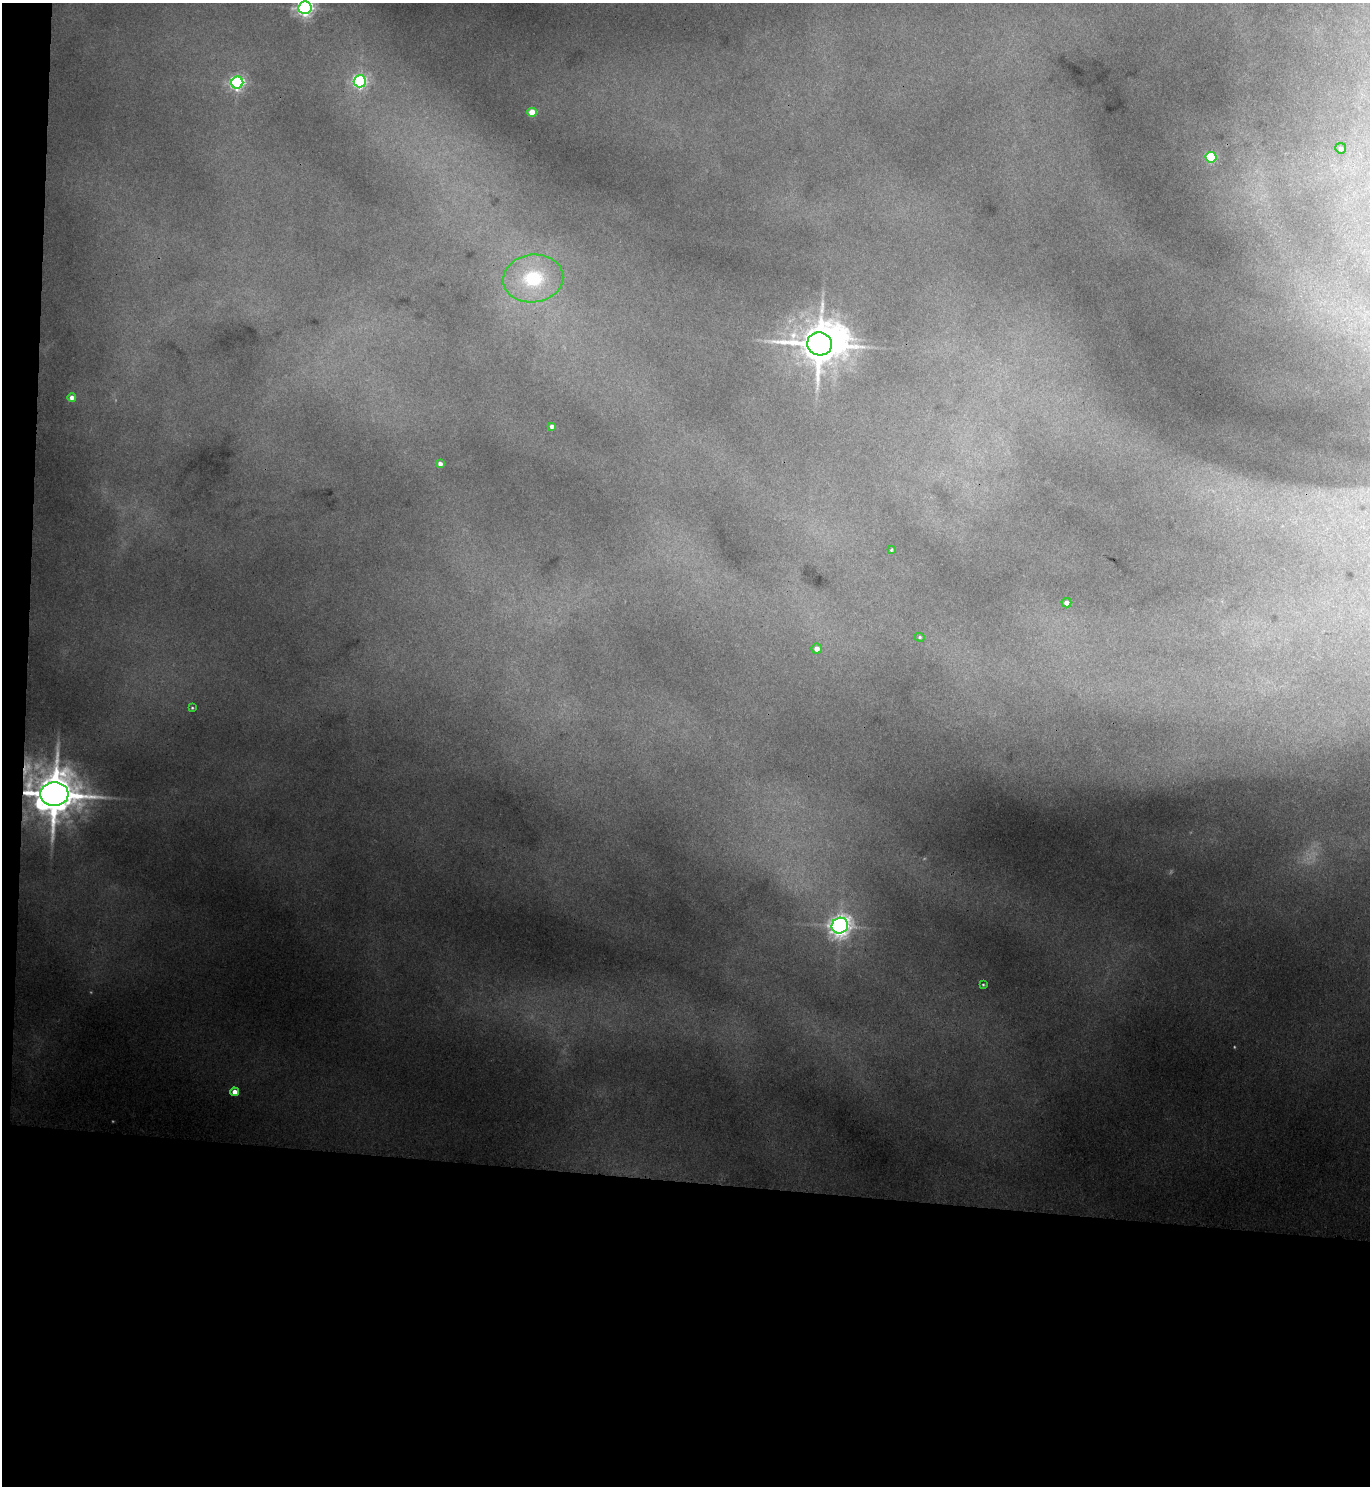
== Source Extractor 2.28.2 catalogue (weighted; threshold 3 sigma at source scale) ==
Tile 7 of 3 x 3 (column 1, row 3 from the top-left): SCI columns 171-1538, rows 11-1494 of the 4546 x 4474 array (HDU 1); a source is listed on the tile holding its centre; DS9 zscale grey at full resolution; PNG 1372 x 1488 px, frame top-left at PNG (2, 3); each listed source drawn as its Kron ellipse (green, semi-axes under 4 px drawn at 4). Shown black and unused: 22% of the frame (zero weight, under 3 of 4 exposures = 6% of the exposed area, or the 3 px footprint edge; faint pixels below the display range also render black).
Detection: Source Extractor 2.28.2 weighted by HDU 2 'WHT'; one run over the whole footprint, this tile lists its part. Background 0.178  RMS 0.0099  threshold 0.0446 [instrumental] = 3 sigma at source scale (4.5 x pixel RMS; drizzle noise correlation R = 1.50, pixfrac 1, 0.05/0.05 arcsec/px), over >= 5 px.
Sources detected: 22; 1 too faint to see at this stretch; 1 inside a brighter object's white glare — neither listed nor drawn; the other 20 listed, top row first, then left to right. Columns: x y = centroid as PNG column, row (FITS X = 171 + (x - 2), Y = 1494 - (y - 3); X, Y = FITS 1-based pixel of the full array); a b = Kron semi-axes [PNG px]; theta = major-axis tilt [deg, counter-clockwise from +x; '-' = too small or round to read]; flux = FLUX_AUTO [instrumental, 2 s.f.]
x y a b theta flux
305 8 6 6 - 440
360 81 6 6 - 220
237 83 6 6 - 280
532 112 5 4 - 22
1341 148 5 5 - 4
1211 157 5 5 - 79
533 278 30 24 7 70
819 344 12 11 - 3500
72 397 4 4 - 4.8
552 426 4 4 - 4.4
440 464 4 4 - 4.6
891 550 4 3 - 1
1066 603 5 4 - 6.1
920 637 5 4 - 1.4
817 649 5 5 - 7.2
192 708 4 3 - 1.1
54 794 14 12 4 5000
840 926 8 7 - 750
983 985 4 3 - 1.2
235 1092 4 4 - 9.2
Overlapping masked pixels (flux is a lower limit): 1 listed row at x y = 54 794
Isophote crosses this tile's border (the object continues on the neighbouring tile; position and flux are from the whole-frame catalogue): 1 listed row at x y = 305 8